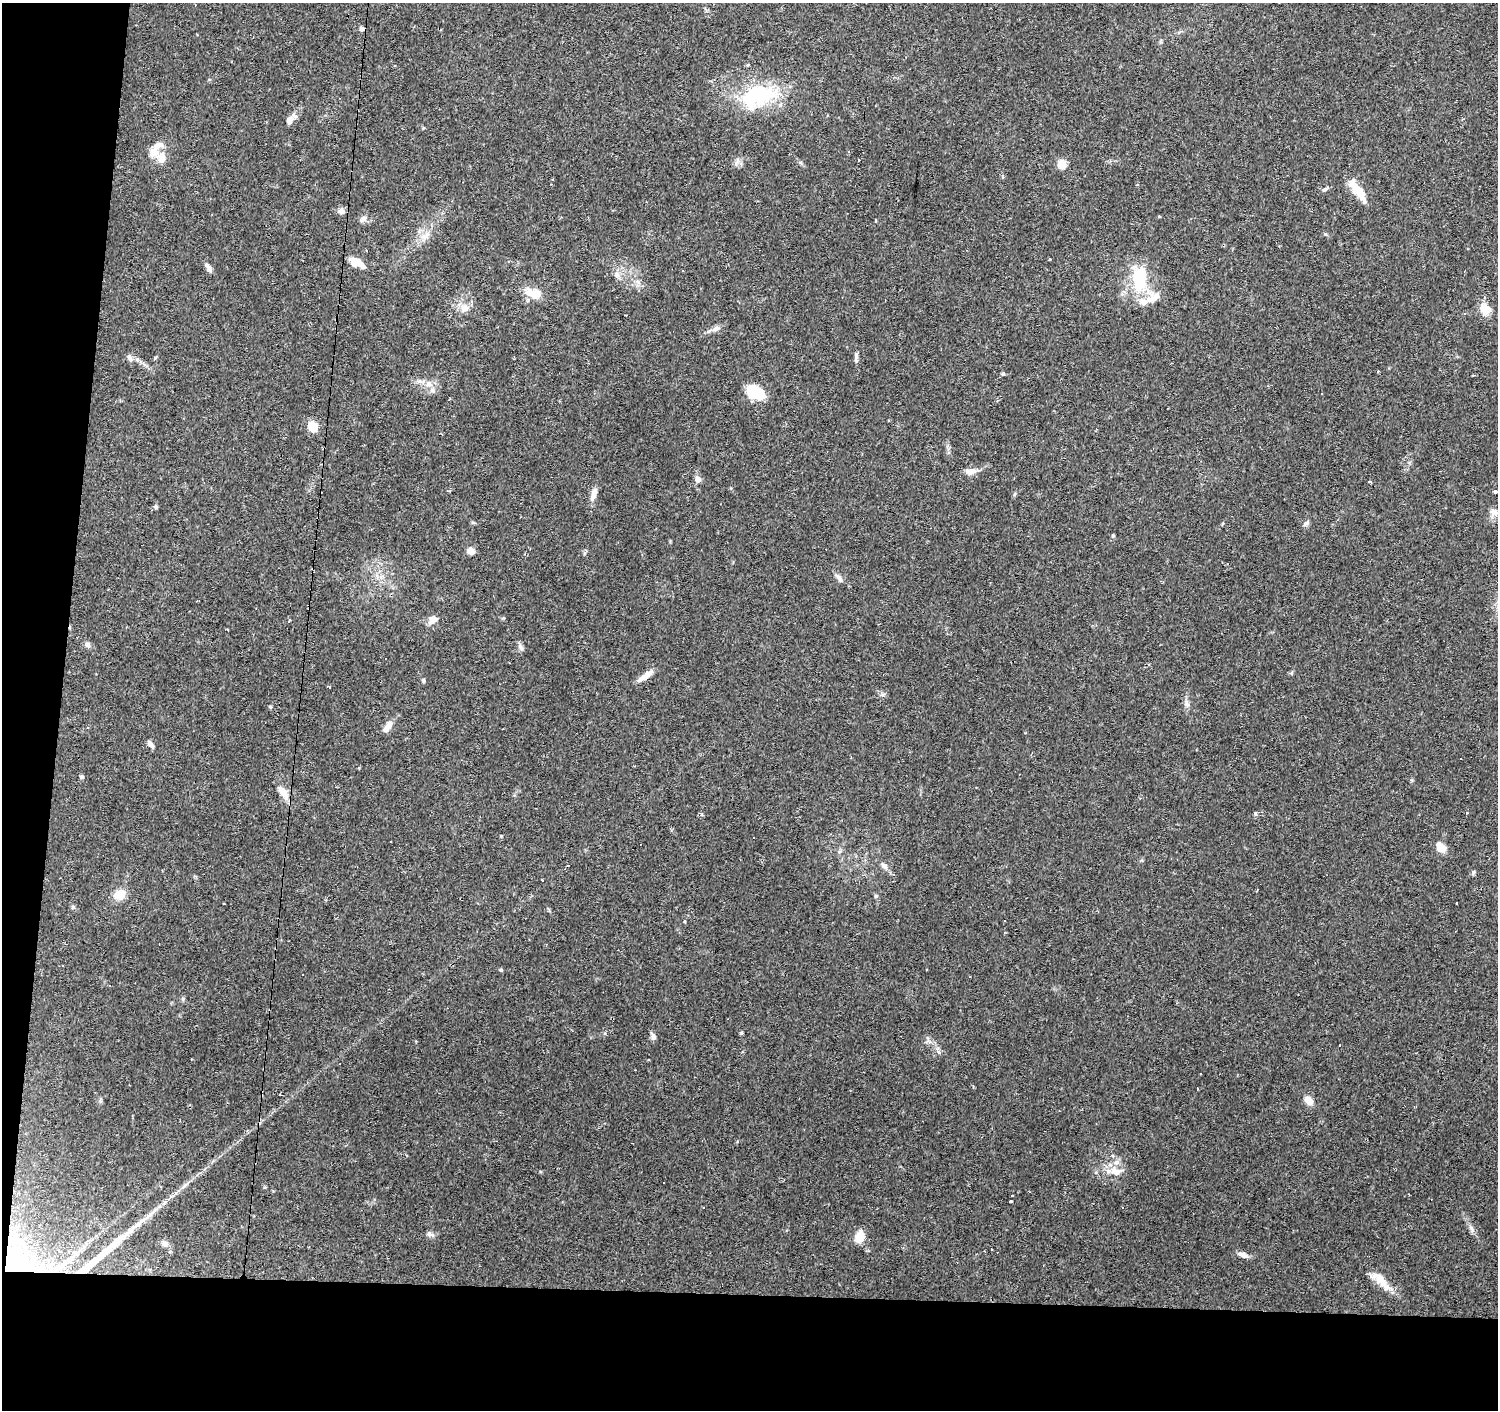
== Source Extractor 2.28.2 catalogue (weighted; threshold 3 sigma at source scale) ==
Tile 7 of 3 x 3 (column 1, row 3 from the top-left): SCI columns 1-1496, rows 226-1633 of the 4493 x 4730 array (HDU 1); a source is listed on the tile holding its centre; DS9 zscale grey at full resolution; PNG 1500 x 1412 px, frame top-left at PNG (2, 3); no overlay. Shown black and unused: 12% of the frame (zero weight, under 2 of 3 exposures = <1% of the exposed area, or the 3 px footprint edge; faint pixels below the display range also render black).
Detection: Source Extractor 2.28.2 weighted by HDU 2 'WHT'; one run over the whole footprint, this tile lists its part. Background 0.0983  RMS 0.0063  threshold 0.0282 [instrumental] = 3 sigma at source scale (4.5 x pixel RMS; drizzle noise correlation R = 1.50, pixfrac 1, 0.0396/0.0396 arcsec/px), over >= 5 px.
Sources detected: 112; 2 inside a brighter object's white glare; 18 cosmic-ray / hot-pixel residue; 1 long thin detection or spike segment (spike, bleed or trail) — not listed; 6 inside a brighter listed object's ellipse — not listed separately; the other 85 listed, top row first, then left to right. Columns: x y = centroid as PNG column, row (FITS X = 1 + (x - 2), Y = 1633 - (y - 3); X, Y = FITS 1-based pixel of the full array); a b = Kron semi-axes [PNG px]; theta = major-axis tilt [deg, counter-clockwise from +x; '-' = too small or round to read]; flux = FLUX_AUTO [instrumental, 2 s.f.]
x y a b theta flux
748 65 3 3 - 1.5
758 95 48 29 0 49
289 120 12 8 56 4
154 152 10 10 - 7.2
161 159 15 10 -86 5.6
1062 164 9 8 - 6.8
1324 189 9 4 22 1.2
1358 190 29 10 -56 12
341 211 8 7 - 2.8
1159 216 3 3 - 1.6
363 219 12 6 41 2.2
875 220 3 3 - 1.5
425 236 14 8 38 5
1049 259 3 3 - 1.8
356 262 16 7 -27 8.3
208 267 13 5 -54 2.7
683 271 3 2 - 0.42
617 275 12 6 -73 2.8
1140 278 26 14 86 32
533 293 23 11 -18 9.2
1156 296 14 12 6 6
465 308 13 10 2 5.5
1485 309 13 11 -37 8
716 328 11 7 22 2.8
856 357 17 4 89 1.9
130 358 11 6 -58 2.1
1002 374 6 4 1 0.9
419 381 9 6 0 2.4
429 384 9 9 - 3.7
755 392 16 10 -26 32
1322 393 3 2 - 0.46
313 426 10 8 -67 10
971 471 15 8 8 4.3
698 479 8 8 - 2.5
1370 482 3 2 - 1.6
1496 492 4 3 - 3.8
594 494 17 7 73 4.4
156 507 5 5 - 1.2
1494 512 11 8 -15 4.3
1306 523 8 6 27 1.8
1113 536 5 4 - 0.8
470 551 9 7 -29 4.3
839 578 12 6 -51 2.4
433 620 13 9 45 4.2
289 621 5 3 - 0.83
227 630 3 2 - 1.4
87 645 9 7 -42 2.2
521 648 11 4 -50 1.5
645 676 24 6 35 5.6
423 681 5 5 - 0.97
329 687 3 3 - 0.89
1187 703 12 5 -66 2.1
270 707 5 4 - 0.7
389 724 11 7 60 4.1
150 744 11 5 -50 2.2
81 777 5 4 - 1
283 792 19 9 -53 6.9
1255 814 4 4 - 1.5
501 836 4 3 - 0.54
1440 847 13 9 -52 6.2
884 866 10 6 -32 2.3
1473 872 7 3 71 0.86
542 880 3 3 - 0.96
119 895 12 9 23 9.7
876 896 5 4 - 0.85
1457 903 3 3 - 1.2
224 904 3 2 - 0.68
73 907 6 5 - 1.1
1004 921 3 2 - 0.77
501 970 4 3 - 1.1
302 974 2 2 - 0.42
653 1037 8 6 -81 2.3
1340 1045 3 3 - 1.4
280 1094 3 2 - 0.67
1309 1101 10 7 -42 6.1
1116 1172 15 11 -21 7.1
1012 1195 3 2 - 0.75
1010 1201 3 3 - 12
430 1234 11 5 -18 1.9
859 1237 15 10 65 7.5
165 1244 9 7 -16 2.7
1243 1255 14 6 -22 3.2
14 1264 38 29 -36 36
59 1267 13 6 44 4
1380 1280 32 11 -45 11
Overlapping masked pixels (flux is a lower limit): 1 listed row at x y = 14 1264
Isophote crosses this tile's border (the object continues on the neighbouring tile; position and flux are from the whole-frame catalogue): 1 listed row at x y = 1496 492
Unlisted compact peaks at least as high as the median listed source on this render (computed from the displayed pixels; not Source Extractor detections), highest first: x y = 1471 1228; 1325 234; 883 695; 800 162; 503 618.